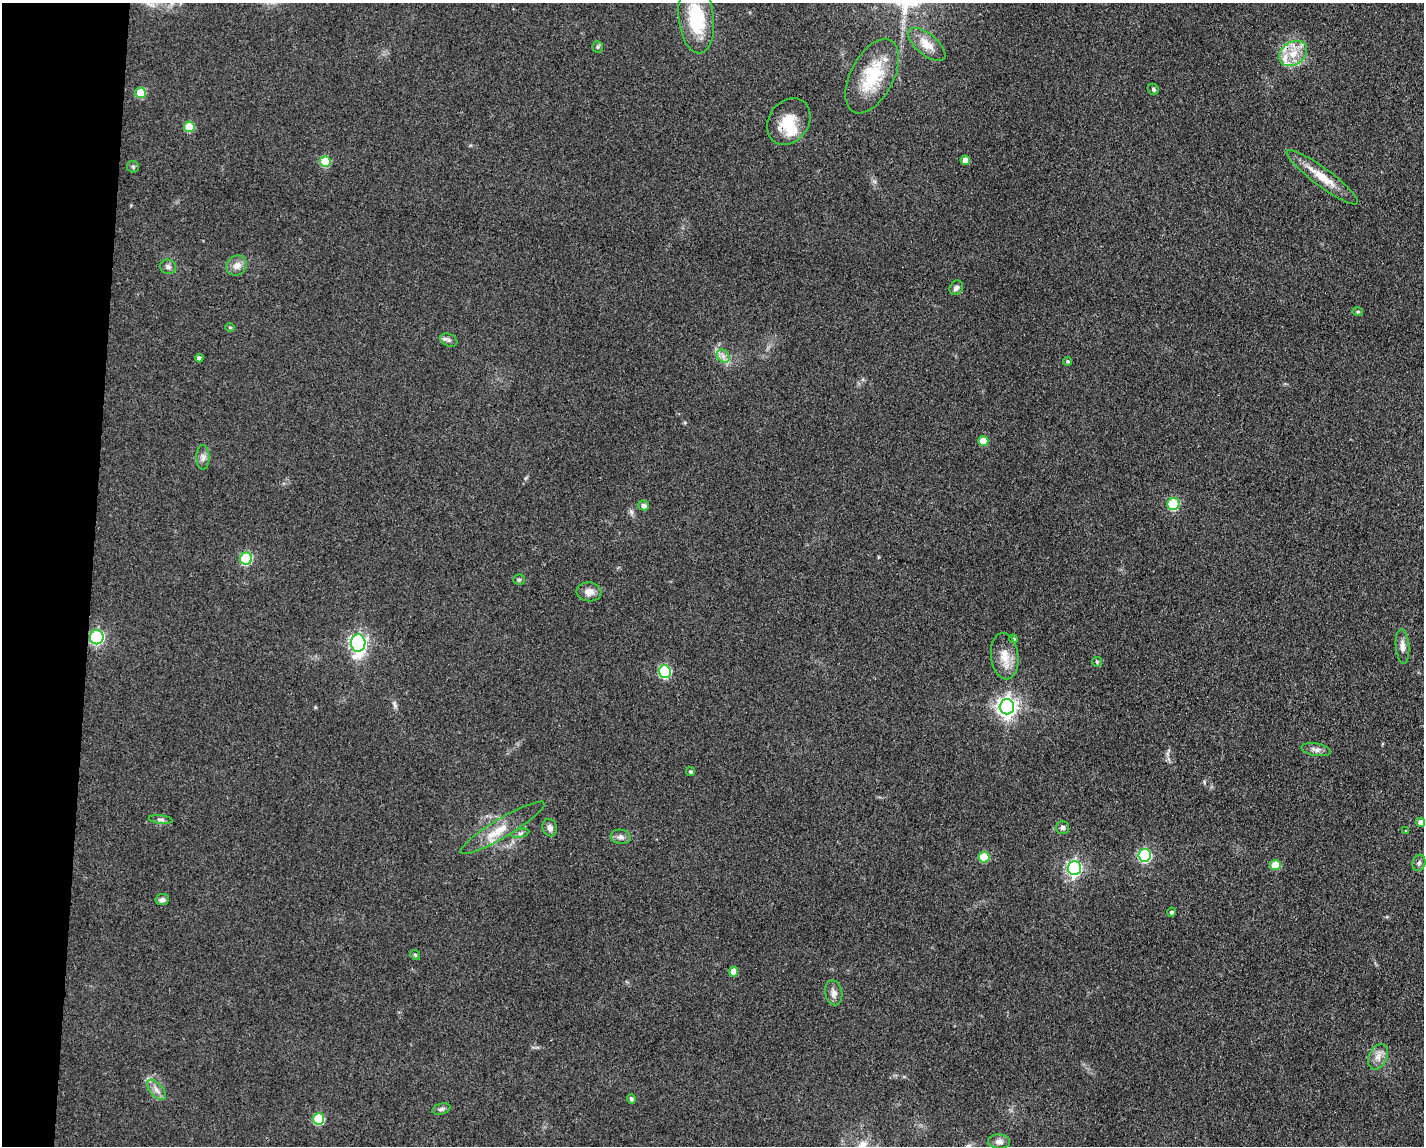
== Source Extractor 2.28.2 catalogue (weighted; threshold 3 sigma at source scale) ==
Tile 7 of 3 x 4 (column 1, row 3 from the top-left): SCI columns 117-1538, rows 1149-2292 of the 4607 x 4584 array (HDU 1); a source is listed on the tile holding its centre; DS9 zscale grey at full resolution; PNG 1426 x 1148 px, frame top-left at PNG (2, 3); each listed source drawn as its Kron ellipse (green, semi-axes under 4 px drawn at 4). Shown black and unused: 6% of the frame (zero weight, under 3 of 4 exposures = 1% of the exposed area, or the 3 px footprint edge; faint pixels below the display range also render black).
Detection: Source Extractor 2.28.2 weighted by HDU 2 'WHT'; one run over the whole footprint, this tile lists its part. Background 0.154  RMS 0.0081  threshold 0.0363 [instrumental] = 3 sigma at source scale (4.5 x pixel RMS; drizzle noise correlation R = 1.50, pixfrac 1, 0.05/0.05 arcsec/px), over >= 5 px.
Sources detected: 65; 1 inside a brighter object's white glare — neither listed nor drawn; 1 inside a brighter listed object's ellipse — not listed separately; the other 63 listed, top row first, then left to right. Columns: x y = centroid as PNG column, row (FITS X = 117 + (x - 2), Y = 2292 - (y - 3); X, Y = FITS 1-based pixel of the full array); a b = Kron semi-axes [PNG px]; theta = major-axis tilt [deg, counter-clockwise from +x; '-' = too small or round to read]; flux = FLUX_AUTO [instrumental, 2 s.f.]
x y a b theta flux
696 18 35 17 -84 47
927 44 22 10 -39 11
598 47 6 5 - 1.4
1293 53 15 11 34 13
872 76 40 21 62 42
1153 89 6 5 - 1.3
140 93 5 5 - 24
789 121 25 20 54 22
189 127 5 5 - 27
965 160 5 4 - 5.9
325 162 5 5 - 28
133 167 6 5 - 1.4
1322 177 44 9 -36 18
237 265 10 9 - 5.7
168 267 8 7 - 2.5
956 288 8 6 54 2.9
1358 312 5 3 - 0.95
230 327 5 4 - 0.91
449 340 9 6 -21 2.4
723 356 7 5 -46 3.2
199 358 4 4 - 2.9
1068 361 4 4 - 1.5
983 441 5 5 - 14
203 457 12 6 -90 3.5
1173 504 6 6 - 51
644 506 5 5 - 3.4
246 559 6 6 - 68
519 580 5 5 - 1.3
589 592 12 9 -6 6
97 637 7 7 - 130
1013 639 4 4 - 1.1
358 643 9 7 87 260
1402 646 17 6 -85 4.9
1005 656 23 13 -83 13
1097 662 5 5 - 1
665 672 6 6 - 74
1007 707 7 7 - 470
1316 750 15 6 -9 3.5
690 772 5 4 - 1.8
161 820 12 4 -7 2
1420 822 4 4 - 4.8
1062 827 6 6 - 2
502 828 48 9 31 17
550 828 9 7 -71 3.3
1406 831 3 3 - 1.1
520 833 9 4 13 1.6
621 837 10 7 -9 3.3
1145 855 6 6 - 93
984 857 5 5 - 28
1419 863 8 6 73 2.3
1275 865 5 5 - 21
1074 868 7 6 - 190
162 900 7 5 7 2.8
1172 912 4 4 - 1.7
415 955 5 4 - 1.1
733 972 5 5 - 9.3
834 993 12 8 -78 4.5
1378 1057 13 9 64 6.3
156 1090 12 6 -49 4.3
631 1099 5 4 - 1.9
441 1109 9 5 16 1.9
319 1119 6 5 - 47
999 1142 11 7 -3 3.8